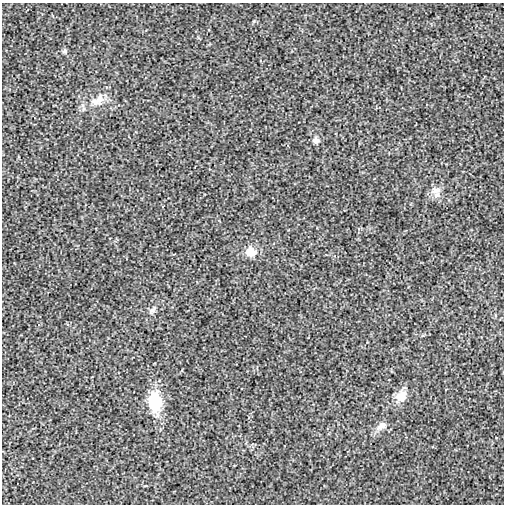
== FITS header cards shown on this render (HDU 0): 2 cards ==
NAXIS1  =                  502 / Axis length
NAXIS2  =                  502 / Axis length

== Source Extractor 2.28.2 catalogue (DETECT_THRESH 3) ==
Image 502 x 502 px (HDU 0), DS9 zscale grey, 1 PNG px = 1 image px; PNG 506 x 506 px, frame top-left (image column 1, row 502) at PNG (2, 3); no overlay
Background 1.90e-04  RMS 0.0026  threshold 0.00778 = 3 sigma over >= 5 px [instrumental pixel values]
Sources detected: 9; all 9 listed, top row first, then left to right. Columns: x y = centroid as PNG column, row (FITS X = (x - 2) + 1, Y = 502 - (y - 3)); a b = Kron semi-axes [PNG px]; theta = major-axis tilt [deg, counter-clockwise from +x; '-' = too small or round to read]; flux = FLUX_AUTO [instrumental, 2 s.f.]
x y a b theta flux
64 51 7 5 54 0.31
100 99 18 10 74 1.9
316 140 8 7 - 0.63
435 191 15 9 3 1.3
251 252 12 10 -41 2.3
153 310 12 7 46 0.7
401 396 18 13 50 2.1
155 402 22 13 -84 8
381 426 17 9 39 1.2